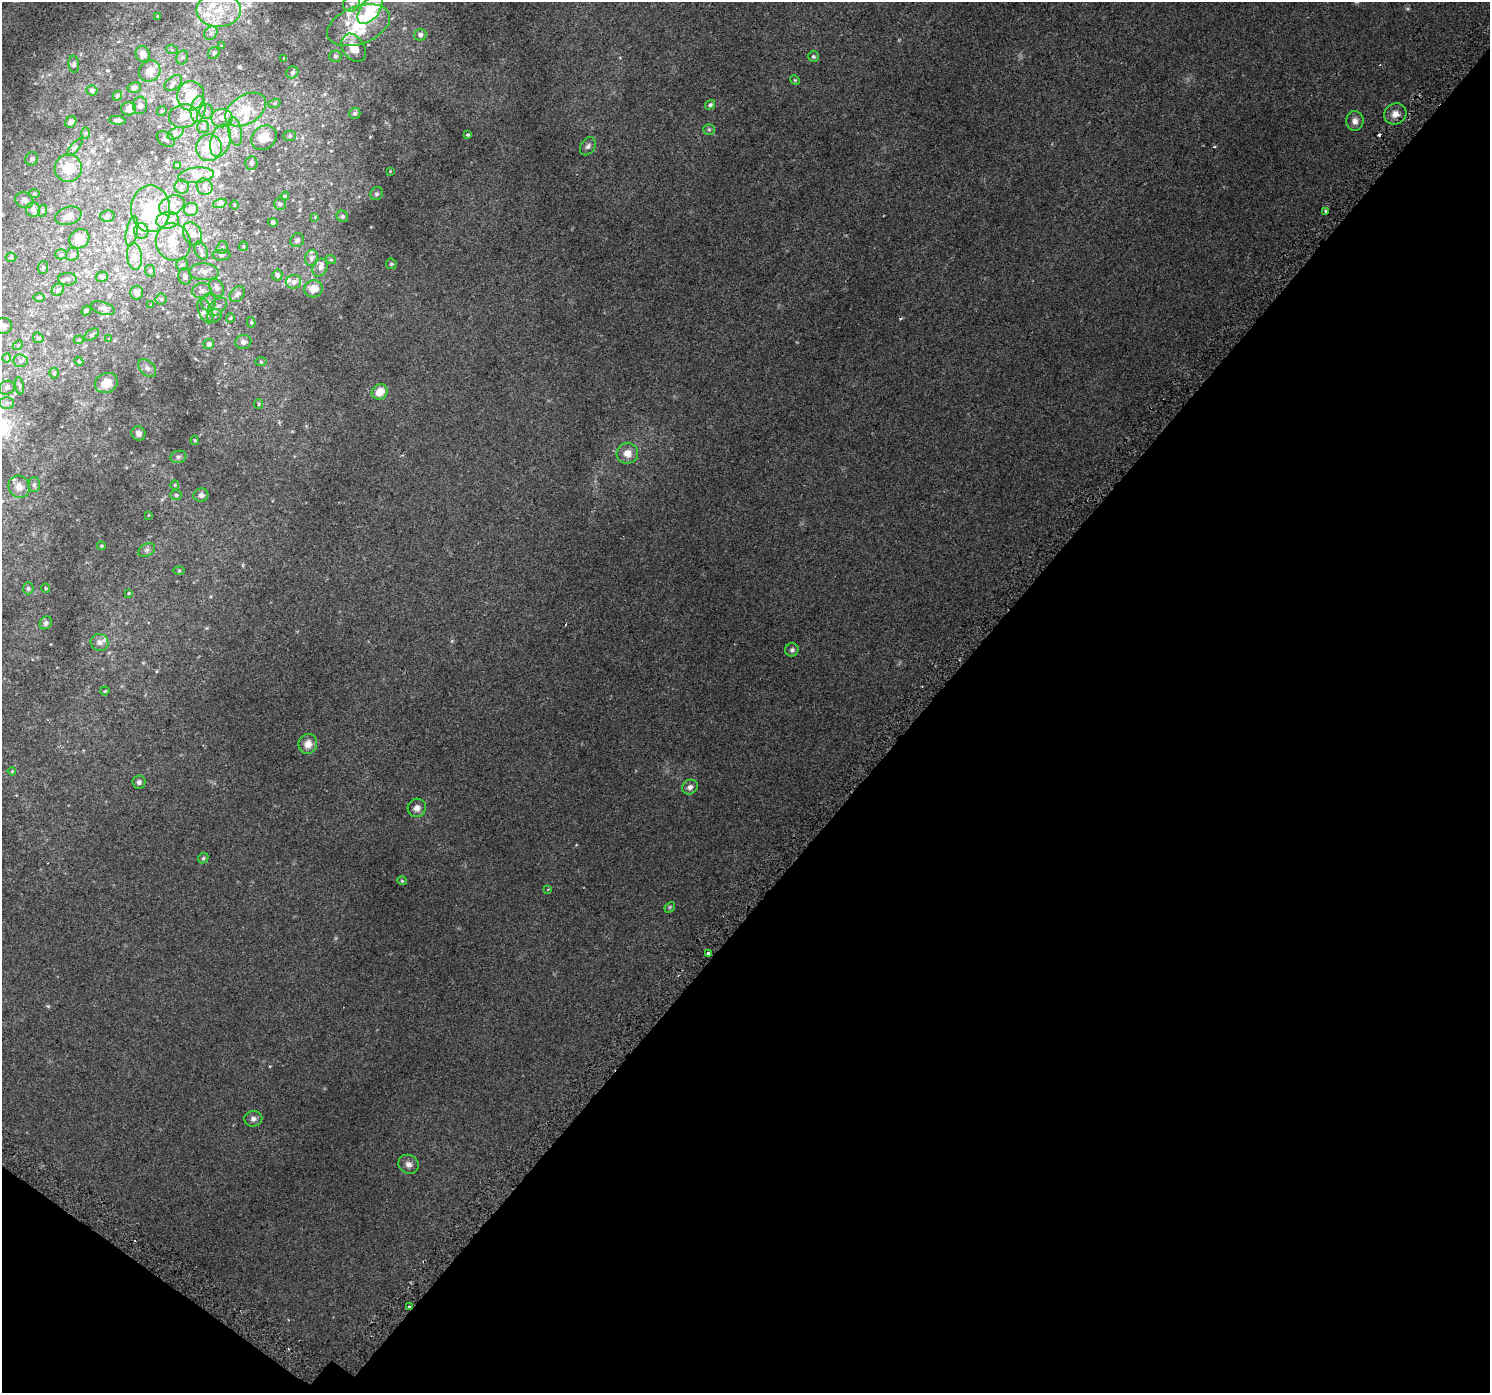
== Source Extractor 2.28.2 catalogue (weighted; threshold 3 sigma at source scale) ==
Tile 15 of 4 x 4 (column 3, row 4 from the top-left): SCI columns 3030-4517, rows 305-1695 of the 6070 x 6105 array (HDU 1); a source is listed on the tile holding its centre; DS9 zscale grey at full resolution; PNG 1492 x 1395 px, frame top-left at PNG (2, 2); each listed source drawn as its Kron ellipse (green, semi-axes under 4 px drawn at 4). Shown black and unused: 39% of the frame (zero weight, under 2 of 3 exposures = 3% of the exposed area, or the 3 px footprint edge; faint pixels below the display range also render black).
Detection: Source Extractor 2.28.2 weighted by HDU 2 'WHT'; one run over the whole footprint, this tile lists its part. Background 0.0209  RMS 0.0081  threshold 0.0366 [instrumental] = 3 sigma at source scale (4.5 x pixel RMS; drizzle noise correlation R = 1.50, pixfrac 1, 0.0396/0.0396 arcsec/px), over >= 5 px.
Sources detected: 206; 1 inside a brighter object's white glare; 3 cosmic-ray / hot-pixel residue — neither listed nor drawn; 25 inside a brighter listed object's ellipse — not listed separately; the other 177 listed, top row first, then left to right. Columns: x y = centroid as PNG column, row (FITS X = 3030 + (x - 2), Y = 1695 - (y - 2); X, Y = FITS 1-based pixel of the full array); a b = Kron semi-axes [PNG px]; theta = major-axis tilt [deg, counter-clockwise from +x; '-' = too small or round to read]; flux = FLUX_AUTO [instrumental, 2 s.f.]
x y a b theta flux
352 3 9 7 35 3.5
370 9 16 9 52 35
219 10 22 17 0 20
158 16 3 2 - 0.49
358 25 33 18 20 31
211 33 7 6 - 2.1
420 35 6 5 - 3.1
221 46 3 3 - 0.65
354 48 15 10 -57 11
172 50 6 4 -19 0.91
214 53 6 5 - 1.3
143 54 8 7 - 3.6
335 56 6 6 - 1.7
182 57 7 5 70 1.7
813 57 5 5 - 1.2
284 59 3 3 - 0.62
74 64 8 5 -85 1.7
150 71 11 10 - 7.4
292 72 6 5 - 2.1
795 80 5 4 - 0.78
173 83 10 6 38 2.3
134 87 7 5 14 2.3
92 90 5 5 - 2.3
117 96 5 4 - 1.6
191 96 15 13 77 19
274 103 6 4 19 1.1
140 105 9 7 83 2.1
710 105 5 4 - 1.9
129 109 7 6 - 4.2
198 109 13 7 83 5.9
246 110 22 14 32 21
162 111 5 4 - 0.83
206 112 7 7 - 2.6
355 113 6 5 - 1.7
1395 114 11 10 - 5.2
184 116 15 12 10 9.5
222 118 10 9 - 6.1
117 120 8 4 -5 1.7
1355 121 10 8 -89 3.8
71 122 6 5 - 2.1
203 127 6 6 - 1.6
709 129 6 5 - 1.1
235 132 14 6 -80 5.3
85 133 6 4 89 0.89
176 133 9 5 32 2.4
468 135 3 3 - 1.1
289 136 6 5 - 1.2
264 138 13 11 38 12
166 139 10 6 -34 2.4
220 141 17 10 73 10
588 146 10 7 55 2.3
75 147 11 4 49 1.6
209 148 13 13 - 22
32 159 7 6 - 1.6
251 163 7 6 - 2.3
177 165 4 4 - 1.2
68 168 14 13 - 14
390 171 3 3 - 0.48
196 175 18 7 7 6.6
181 187 7 7 - 2.5
205 187 8 7 - 3.2
34 194 6 4 -1 0.89
376 194 7 6 - 1.4
285 196 4 4 - 0.77
24 200 9 7 -23 3.2
220 203 7 4 19 1.5
280 204 6 6 - 1.3
172 205 13 9 25 8.7
234 205 4 3 - 0.56
33 209 7 7 - 5.1
151 209 23 19 -87 35
191 209 7 6 - 5.4
42 211 6 4 71 1.1
1326 211 3 3 - 5.4
68 216 13 8 18 5.8
107 216 7 5 10 1.5
342 216 6 5 - 1.6
315 217 4 4 - 0.56
168 220 11 8 8 8.6
273 222 5 4 - 1.6
132 231 15 5 80 3.3
141 231 8 7 - 3.7
192 234 12 9 -63 5.1
79 239 10 9 - 10
297 240 7 6 - 1.8
173 242 19 17 -67 16
243 246 4 4 - 0.87
222 248 6 5 - 1.6
201 250 9 6 -64 2.7
61 254 5 5 - 1.2
72 254 7 6 - 2
222 255 9 5 1 1.9
134 256 13 7 -83 4.4
11 257 5 5 - 1
311 258 8 6 78 2.3
331 260 5 3 - 0.63
182 264 6 6 - 1.5
391 264 5 5 - 1.2
43 267 6 5 - 1.1
320 268 9 7 67 3
150 271 6 5 - 1.2
204 272 15 8 -3 6.1
277 275 5 5 - 2.2
185 276 8 6 -78 3
102 277 6 5 - 1.8
67 279 9 6 -1 2.4
294 282 7 7 - 4.1
217 288 9 7 -59 3
313 289 9 8 - 7.7
58 290 7 5 44 1.8
202 291 10 7 14 3.2
136 292 7 6 - 3.2
237 294 9 6 51 3
39 297 6 4 -1 0.91
161 299 5 5 - 1.3
209 302 8 7 - 3
151 305 3 3 - 0.45
217 307 11 7 41 3.5
103 308 12 6 -18 2.2
86 310 5 4 - 1.1
205 311 13 7 -69 3.7
214 316 8 6 34 2
230 318 4 4 - 0.84
251 322 5 4 - 1.1
3 326 8 8 - 3.9
91 335 8 5 34 1.7
38 338 6 5 - 0.94
109 339 4 4 - 0.48
79 340 5 4 - 0.76
243 342 8 7 - 3
209 344 5 5 - 3.5
18 345 5 4 - 1.1
7 358 5 3 - 0.54
20 361 7 6 - 2.5
79 361 4 4 - 0.84
261 362 5 3 - 0.86
147 368 10 7 -45 2.9
54 373 5 5 - 0.9
106 383 12 9 25 10
19 386 8 4 -81 1.4
7 388 8 7 - 2.4
380 392 8 7 - 8.9
7 403 7 6 - 2.2
259 404 5 4 - 0.82
138 433 7 6 - 2.7
195 440 5 4 - 0.87
627 453 11 10 - 6.5
178 457 8 6 15 1.8
34 485 7 6 - 1.6
175 485 4 4 - 0.75
19 487 11 10 - 6
176 495 5 5 - 1.3
201 495 7 6 - 2.7
149 515 4 3 - 0.46
101 546 4 4 - 0.74
147 550 9 6 27 2
179 570 5 3 - 0.68
28 588 6 5 - 1.3
46 588 5 4 - 0.75
129 593 4 3 - 0.65
46 623 7 5 50 2.1
100 642 9 8 - 3.3
792 650 7 6 - 1.7
105 691 5 3 - 0.86
308 744 10 9 - 6.8
12 771 4 3 - 0.6
139 782 6 6 - 1.9
690 787 8 7 - 2.6
417 808 9 9 - 4
203 858 6 4 45 1
402 881 4 4 - 0.77
548 889 3 3 - 0.58
670 907 6 4 47 0.9
708 953 3 3 - 4.8
253 1119 9 7 7 2.7
408 1164 10 9 - 3.5
409 1307 4 2 - 0.54
Overlapping masked pixels (flux is a lower limit): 1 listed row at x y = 409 1307
Isophote crosses this tile's border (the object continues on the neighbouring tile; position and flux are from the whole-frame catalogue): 2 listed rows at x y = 370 9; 3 326
Unlisted compact peaks at least as high as the median listed source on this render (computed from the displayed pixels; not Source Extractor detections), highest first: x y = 452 641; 370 137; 371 227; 243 565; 207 628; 270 1066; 292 431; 239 67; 331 151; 210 597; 325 94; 576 845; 51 644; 336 938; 126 467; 48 1007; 162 499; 620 57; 107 70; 299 210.